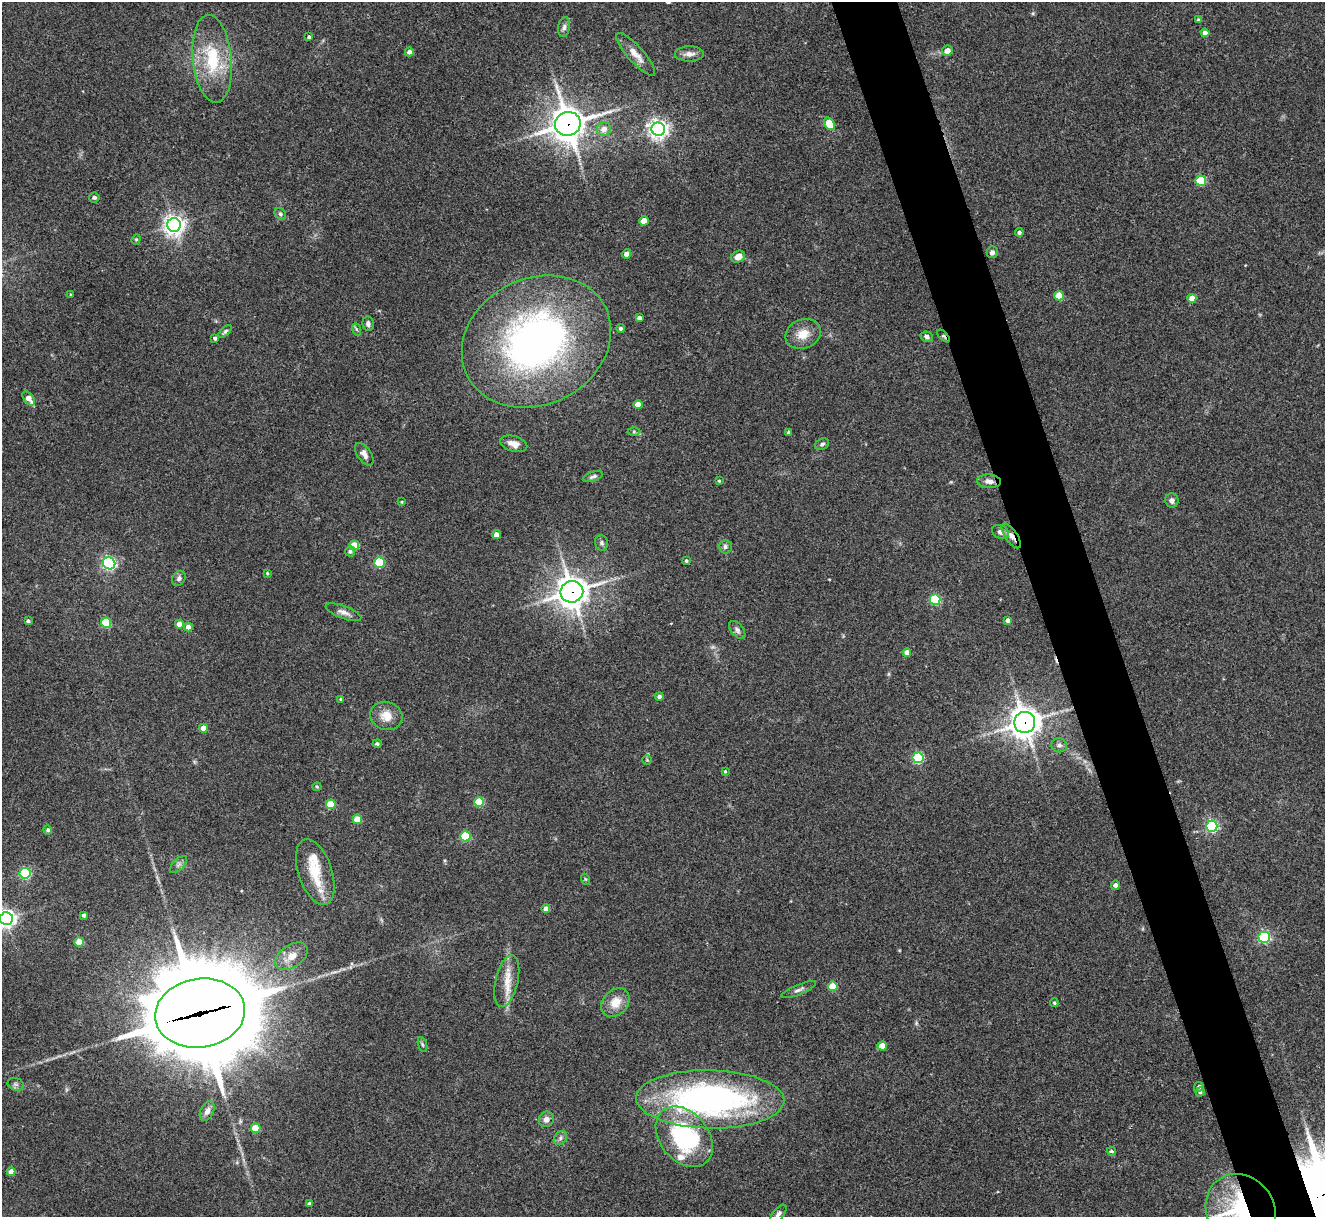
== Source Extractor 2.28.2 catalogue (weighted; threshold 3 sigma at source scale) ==
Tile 6 of 4 x 4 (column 2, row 2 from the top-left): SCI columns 1328-2650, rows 2705-3919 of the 5298 x 5285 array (HDU 1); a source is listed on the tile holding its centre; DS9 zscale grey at full resolution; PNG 1327 x 1219 px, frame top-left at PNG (2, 2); each listed source drawn as its Kron ellipse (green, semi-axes under 4 px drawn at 4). Shown black and unused: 5% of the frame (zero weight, under 3 of 4 exposures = <1% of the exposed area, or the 3 px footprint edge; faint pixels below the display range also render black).
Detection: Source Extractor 2.28.2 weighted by HDU 2 'WHT'; one run over the whole footprint, this tile lists its part. Background 0.143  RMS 0.0071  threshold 0.0322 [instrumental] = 3 sigma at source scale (4.5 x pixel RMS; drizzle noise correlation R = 1.50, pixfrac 1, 0.05/0.05 arcsec/px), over >= 5 px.
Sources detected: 125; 1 inside a brighter object's white glare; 1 cosmic-ray / hot-pixel residue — neither listed nor drawn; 3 inside a brighter listed object's ellipse — not listed separately; the other 120 listed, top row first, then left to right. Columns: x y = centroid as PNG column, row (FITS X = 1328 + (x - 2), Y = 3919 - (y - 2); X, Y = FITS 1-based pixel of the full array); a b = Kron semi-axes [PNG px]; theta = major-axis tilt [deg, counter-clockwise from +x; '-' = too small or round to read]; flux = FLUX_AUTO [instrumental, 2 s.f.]
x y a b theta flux
1198 20 4 4 - 1.1
564 27 10 6 81 2.2
1205 33 4 4 - 4.6
309 37 4 4 - 1.3
947 51 5 5 - 5.2
409 52 4 4 - 2.8
636 54 28 8 -48 7.9
689 54 14 7 0 4.4
212 59 44 19 -85 40
568 124 13 12 - 1200
829 124 7 5 -56 17
604 129 7 6 - 5
658 129 7 6 - 370
1201 181 5 5 - 37
94 198 5 5 - 1.6
280 214 6 5 - 1.4
644 221 5 4 - 13
174 225 7 7 - 410
1019 232 4 4 - 1.6
136 239 5 4 - 0.97
992 252 6 5 - 2.5
626 254 4 4 - 4.2
738 257 7 5 31 6.4
71 295 3 3 - 0.96
1059 296 5 5 - 17
1192 298 4 4 - 8.3
639 318 4 4 - 2.6
368 324 7 5 -80 2.4
620 328 4 4 - 1.7
356 329 6 4 -71 1
225 331 8 4 42 1.4
803 334 18 14 22 10
943 336 8 4 -46 1.1
927 337 6 5 - 2.2
215 338 4 3 - 1.5
536 342 77 63 27 290
29 398 8 5 -53 6.9
638 405 4 4 - 10
634 432 6 4 -1 1.1
789 432 4 3 - 1.8
514 444 14 7 -17 6.1
822 444 7 5 28 1.7
364 454 13 7 -55 3.7
593 476 10 5 18 1.7
719 481 3 3 - 0.79
989 481 12 7 -3 4.2
1172 500 7 6 - 2.9
402 502 3 3 - 0.68
1001 532 9 6 -22 3.7
496 535 4 4 - 6.1
1011 536 14 6 -54 4.4
601 543 8 6 -71 1.7
354 546 5 5 - 23
725 547 7 6 - 2.1
350 551 5 5 - 1.6
686 561 4 4 - 1
109 563 6 6 - 150
379 563 5 5 - 43
267 573 3 3 - 0.85
179 578 8 6 57 2
572 592 11 10 - 950
935 600 5 5 - 49
343 612 19 6 -21 4.2
1008 620 4 4 - 2.5
28 621 4 4 - 1.5
106 623 5 5 - 37
179 624 4 4 - 5.5
188 627 4 4 - 6.1
737 630 10 6 -50 2.3
907 652 4 4 - 4.8
659 696 4 4 - 2.2
341 699 4 4 - 1
386 716 16 14 -16 9.3
1025 722 10 10 - 870
203 728 4 4 - 6.3
377 744 4 4 - 1.5
1059 745 8 7 - 2.3
918 758 5 5 - 69
647 760 4 4 - 0.75
725 771 4 3 - 0.93
317 787 4 4 - 0.7
479 802 5 5 - 33
331 804 5 4 - 23
357 819 4 4 - 15
1212 826 5 5 - 100
48 830 4 4 - 1.5
465 836 5 5 - 46
179 864 11 5 45 2.3
315 872 34 16 -71 22
25 873 5 5 - 75
585 879 6 3 -70 0.74
1115 885 4 4 - 2.5
546 909 4 4 - 4.3
84 915 4 4 - 2.1
6 919 6 6 - 360
1264 937 5 5 - 84
79 942 4 4 - 16
291 956 18 11 34 9.5
507 981 26 11 77 12
833 986 5 4 - 17
799 990 18 5 23 2.9
615 1003 16 12 48 11
1054 1003 4 4 - 1.1
200 1013 45 34 9 12000
422 1044 8 3 -71 1.1
882 1046 5 4 - 13
16 1084 8 6 -21 2
1199 1087 5 4 - 2
1200 1092 4 4 - 1.1
710 1099 74 29 -1 230
207 1111 10 6 64 3.7
546 1119 8 7 - 3.7
256 1128 5 4 - 20
684 1137 34 24 -50 86
560 1138 8 6 51 2
1111 1151 4 3 - 1
11 1172 4 4 - 6.4
309 1204 4 4 - 2.2
1241 1211 38 33 -56 99
778 1214 11 5 51 2.4
Overlapping masked pixels (flux is a lower limit): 8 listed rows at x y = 568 124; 943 336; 989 481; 1011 536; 572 592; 1025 722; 200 1013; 1241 1211
Isophote crosses this tile's border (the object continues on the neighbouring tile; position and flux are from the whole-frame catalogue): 3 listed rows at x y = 6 919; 1241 1211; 778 1214